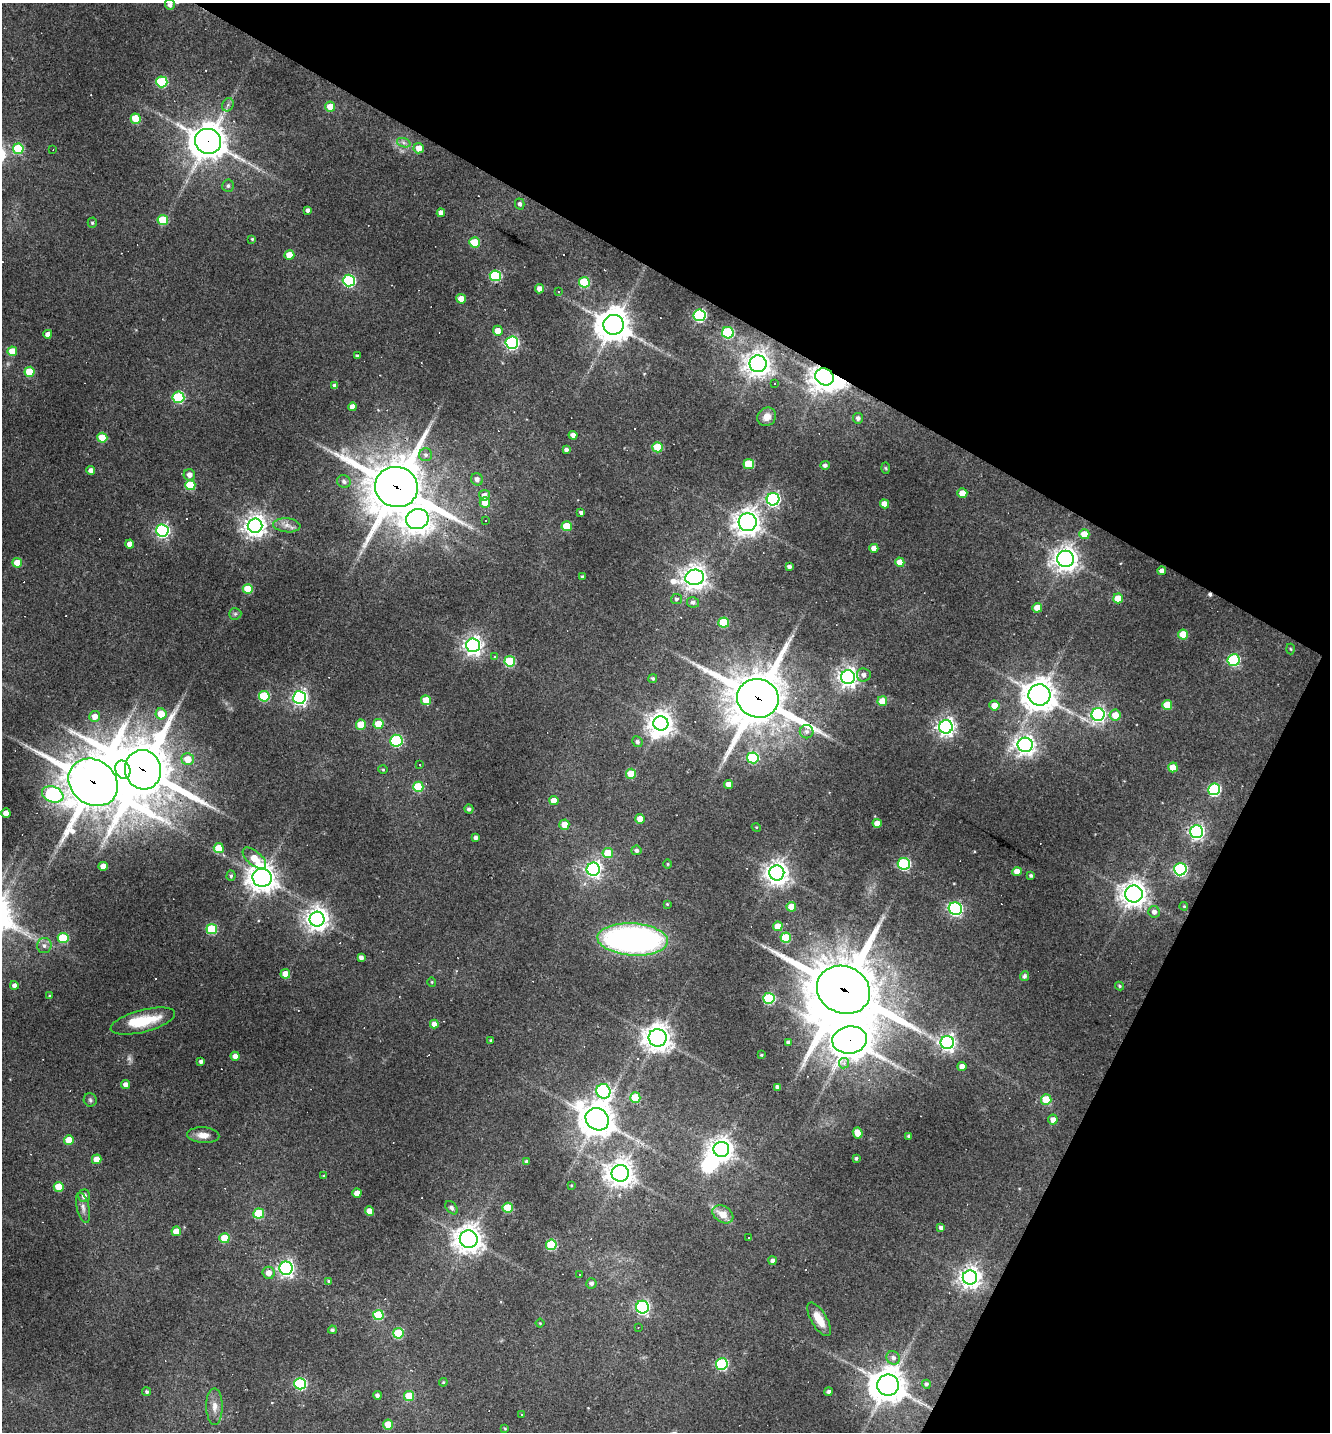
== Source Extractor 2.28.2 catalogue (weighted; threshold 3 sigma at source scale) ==
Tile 8 of 4 x 4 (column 4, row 2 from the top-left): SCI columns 4265-5592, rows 2863-4292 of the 5733 x 5723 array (HDU 1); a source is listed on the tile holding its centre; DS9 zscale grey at full resolution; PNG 1332 x 1434 px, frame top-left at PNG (2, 3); each listed source drawn as its Kron ellipse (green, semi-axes under 4 px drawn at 4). Shown black and unused: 28% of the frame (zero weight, under 3 of 4 exposures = <1% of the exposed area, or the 3 px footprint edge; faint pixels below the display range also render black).
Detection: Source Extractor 2.28.2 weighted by HDU 2 'WHT'; one run over the whole footprint, this tile lists its part. Background 0.0711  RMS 0.0055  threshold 0.0249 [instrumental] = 3 sigma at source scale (4.5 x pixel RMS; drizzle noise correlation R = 1.50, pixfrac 1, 0.05/0.05 arcsec/px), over >= 5 px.
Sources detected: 269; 1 too faint to see at this stretch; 5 inside a brighter object's white glare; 16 cosmic-ray / hot-pixel residue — neither listed nor drawn; the other 247 listed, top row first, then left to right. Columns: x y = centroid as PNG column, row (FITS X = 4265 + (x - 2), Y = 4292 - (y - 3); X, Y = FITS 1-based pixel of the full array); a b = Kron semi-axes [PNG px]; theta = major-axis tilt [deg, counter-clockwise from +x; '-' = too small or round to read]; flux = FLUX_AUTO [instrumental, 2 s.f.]
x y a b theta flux
170 5 5 5 - 2.1
162 82 5 5 - 44
228 105 7 5 67 1.5
330 107 5 5 - 6.9
136 119 5 5 - 20
208 141 13 12 - 1100
404 143 7 4 -19 1.6
419 148 5 5 - 5.7
18 149 5 5 - 31
53 150 3 2 - 0.34
228 186 6 5 - 1.4
520 204 5 5 - 1.7
308 210 4 4 - 1.8
441 213 4 4 - 3.2
163 220 5 5 - 24
92 223 5 4 - 0.88
252 239 3 3 - 0.61
474 242 5 5 - 19
289 255 5 5 - 9.1
495 276 6 5 - 49
349 281 6 6 - 83
584 282 5 5 - 31
539 289 4 4 - 3.4
558 292 3 3 - 0.48
461 299 5 4 - 6.9
700 315 6 6 - 88
613 325 10 10 - 1100
498 331 5 5 - 5.3
728 333 6 5 - 47
48 334 4 4 - 2.9
512 343 6 6 - 110
12 351 5 5 - 10
357 356 4 3 - 1.2
758 364 8 8 - 490
29 372 5 5 - 20
825 377 9 8 - 610
774 384 3 2 - 0.82
335 386 4 4 - 2.9
178 397 6 5 - 52
352 407 4 4 - 3.8
767 417 10 8 41 5
858 418 5 5 - 2.1
573 435 4 4 - 3.4
102 438 5 5 - 17
657 447 5 5 - 19
566 450 4 3 - 1.7
426 455 6 6 - 1.7
749 464 5 5 - 19
825 465 5 4 - 1.5
886 468 6 4 -88 0.61
91 470 4 4 - 3.1
189 475 6 5 - 3.6
477 479 6 6 - 2.4
344 481 7 6 - 2
190 485 5 5 - 26
396 487 21 20 - 3000
962 493 5 5 - 7.9
484 495 5 5 - 3.3
773 499 6 6 - 120
485 502 5 5 - 6.6
884 504 4 4 - 4.6
581 512 4 3 - 1.5
417 519 11 10 - 470
485 520 3 2 - 0.52
748 522 9 9 - 540
287 525 13 7 -5 3.6
255 526 7 7 - 430
567 526 5 5 - 14
162 531 6 6 - 120
1084 534 5 5 - 9.2
130 544 4 4 - 3.9
874 548 4 4 - 4.4
1066 559 8 8 - 460
900 562 5 4 - 8
17 563 5 5 - 9.9
789 566 4 3 - 1.7
1162 571 4 4 - 3.7
582 577 3 3 - 0.82
695 577 9 7 10 520
248 589 5 5 - 19
1118 598 5 5 - 14
676 599 6 5 - 1.2
693 602 6 5 - 1.5
1037 608 5 4 - 8.3
235 614 6 5 - 1.1
724 622 5 5 - 24
1183 634 5 5 - 15
473 645 7 7 - 280
1290 649 5 3 - 0.58
494 657 3 3 - 0.8
1234 660 6 6 - 62
510 661 5 5 - 32
864 675 7 6 - 2.5
848 677 7 7 - 310
653 678 5 4 - 1
1039 695 11 10 - 790
264 696 5 5 - 35
300 697 6 6 - 180
758 698 21 19 -17 3000
426 700 5 5 - 12
882 701 5 5 - 10
994 705 5 5 - 6
1167 705 5 5 - 12
161 714 5 5 - 10
1098 714 6 6 - 150
1115 715 5 5 - 7.5
95 716 5 5 - 4.8
661 723 7 7 - 550
378 724 5 5 - 14
361 725 5 5 - 16
946 727 7 6 - 260
807 732 7 6 - 2.1
396 741 6 6 - 59
637 742 5 5 - 1.5
1025 745 7 7 - 310
753 758 6 5 - 39
188 759 6 6 - 9
420 765 3 2 - 0.72
1173 767 5 5 - 10
383 769 4 4 - 0.69
123 770 9 7 -69 260
143 770 20 18 -75 3100
631 774 5 5 - 15
93 782 26 22 -38 3200
729 784 4 4 - 4.4
418 787 5 5 - 25
1214 789 6 6 - 71
53 794 11 7 -20 100
554 801 5 4 - 6.9
469 809 5 4 - 1.5
6 813 4 4 - 5.7
640 819 5 4 - 5
877 823 4 4 - 6.2
564 825 5 5 - 6.5
756 827 4 3 - 0.55
1197 832 6 6 - 160
476 838 4 4 - 1.8
219 848 5 5 - 15
636 850 5 5 - 1.7
608 853 5 5 - 12
254 858 14 7 -40 12
668 864 4 3 - 0.48
904 864 6 6 - 72
103 866 4 4 - 4.8
593 869 6 6 - 190
1180 869 6 6 - 100
1017 872 5 4 - 6
777 873 7 7 - 520
231 876 5 4 - 0.93
1031 876 3 3 - 1.2
262 878 9 9 - 610
1134 894 9 8 - 520
667 904 4 3 - 0.55
1184 906 4 3 - 0.58
791 907 5 4 - 9.2
955 909 7 6 - 130
1154 912 6 5 - 2.5
317 919 7 7 - 460
778 926 5 4 - 6.9
212 929 5 5 - 30
63 938 5 5 - 29
786 938 5 5 - 23
633 939 35 16 -4 180
44 946 7 7 - 2.3
361 957 4 4 - 1.9
285 974 5 4 - 7.6
1024 976 5 4 - 1.5
432 982 5 4 - 0.61
14 985 4 4 - 2.2
1120 986 4 3 - 0.78
843 990 27 23 -24 4600
50 996 3 3 - 0.79
769 998 6 5 - 49
143 1021 33 11 14 20
434 1024 4 4 - 3.6
658 1038 9 9 - 620
491 1040 3 3 - 0.79
850 1040 17 13 8 1200
788 1042 4 3 - 1.2
947 1042 7 6 - 210
761 1055 3 3 - 0.68
235 1056 4 4 - 3.7
201 1061 4 3 - 1.6
844 1063 5 5 - 1.5
962 1066 4 4 - 4.1
125 1084 4 4 - 3.3
777 1087 4 4 - 1.8
603 1091 7 7 - 100
635 1098 5 5 - 22
1046 1099 5 5 - 17
90 1100 7 6 - 1.3
597 1119 12 10 -34 970
1053 1120 5 5 - 3.7
858 1133 5 4 - 8.9
203 1135 16 7 -4 4.7
909 1136 3 3 - 1
69 1140 5 4 - 9.9
721 1149 8 7 - 520
856 1158 3 3 - 1.1
97 1159 5 5 - 8.2
527 1162 4 4 - 1.5
620 1173 8 8 - 590
324 1176 4 3 - 0.61
571 1185 3 3 - 0.5
59 1187 5 5 - 14
357 1193 4 4 - 6.1
84 1196 6 6 - 2.9
83 1208 15 6 -76 2.9
451 1208 7 5 -50 1.5
508 1208 5 5 - 20
370 1211 4 4 - 7.7
259 1214 5 5 - 30
723 1214 11 8 -31 7.7
941 1228 4 4 - 2
176 1231 5 5 - 9.3
224 1238 5 5 - 14
749 1238 3 2 - 0.59
469 1239 9 9 - 630
551 1245 5 5 - 35
772 1260 4 4 - 1.8
286 1268 6 6 - 200
269 1273 6 6 - 4.5
579 1274 3 2 - 0.72
970 1277 7 7 - 410
329 1281 4 3 - 0.84
591 1283 5 5 - 1.8
642 1307 6 6 - 130
378 1315 5 5 - 25
819 1319 19 7 -59 9.6
540 1323 4 4 - 0.51
638 1327 3 2 - 0.34
332 1330 4 4 - 1.2
398 1333 5 5 - 26
893 1358 7 6 - 2.4
722 1364 6 6 - 63
443 1382 4 4 - 0.64
300 1384 6 6 - 60
926 1384 4 4 - 1.2
888 1385 11 10 - 1200
147 1392 5 4 - 1.1
829 1392 4 4 - 1.6
377 1395 4 4 - 1.8
409 1396 5 5 - 17
214 1406 18 8 -90 4.7
521 1414 3 3 - 1.4
388 1424 5 5 - 12
505 1428 3 3 - 0.53
Overlapping masked pixels (flux is a lower limit): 8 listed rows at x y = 208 141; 825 377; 396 487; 758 698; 143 770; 93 782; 843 990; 850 1040